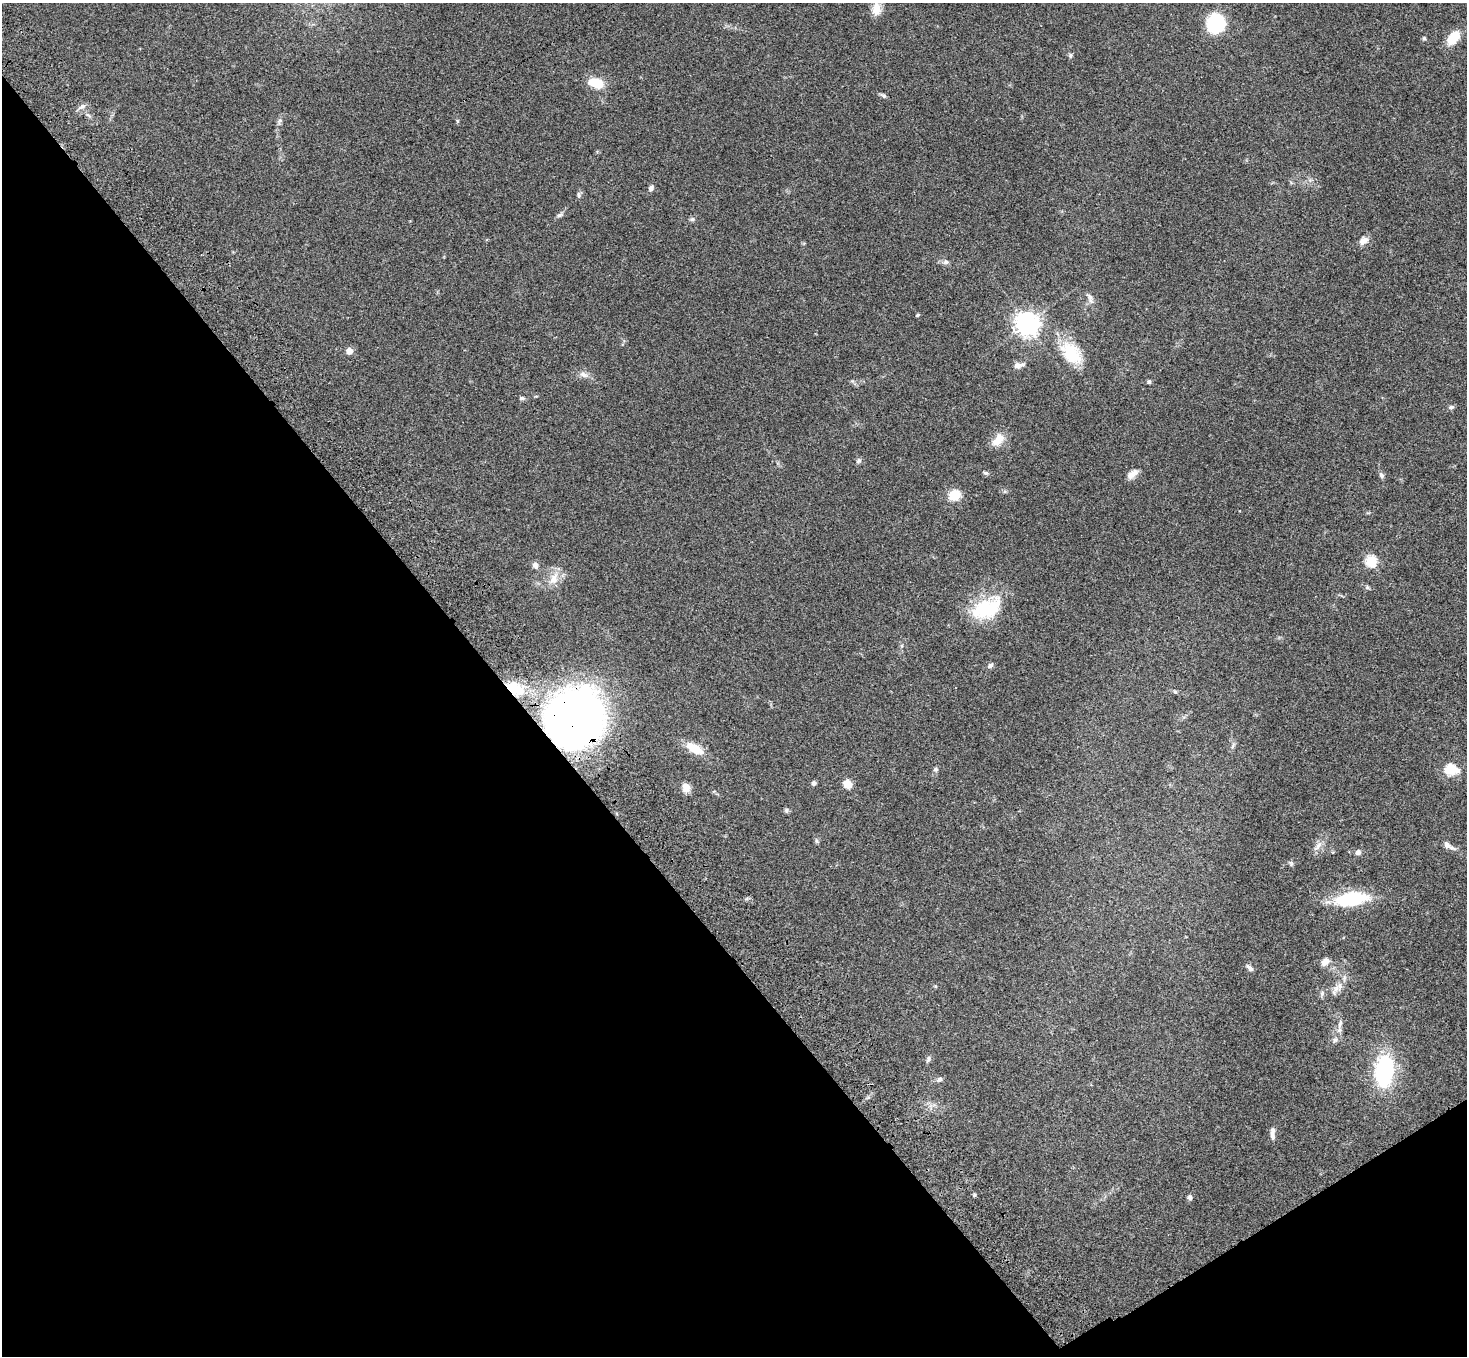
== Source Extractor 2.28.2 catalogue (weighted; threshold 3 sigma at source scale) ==
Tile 14 of 4 x 4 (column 2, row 4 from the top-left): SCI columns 1572-3036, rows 376-1729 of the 6069 x 6028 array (HDU 1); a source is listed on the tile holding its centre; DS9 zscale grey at full resolution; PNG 1469 x 1358 px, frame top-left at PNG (2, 3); no overlay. Shown black and unused: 37% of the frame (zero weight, under 3 of 4 exposures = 6% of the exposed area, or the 3 px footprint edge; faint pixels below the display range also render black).
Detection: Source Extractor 2.28.2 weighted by HDU 2 'WHT'; one run over the whole footprint, this tile lists its part. Background 0.0468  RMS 0.0052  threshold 0.0232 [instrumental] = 3 sigma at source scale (4.5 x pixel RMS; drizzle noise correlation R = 1.50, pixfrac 1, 0.05/0.05 arcsec/px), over >= 5 px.
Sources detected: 72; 2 inside a brighter listed object's ellipse — not listed separately; the other 70 listed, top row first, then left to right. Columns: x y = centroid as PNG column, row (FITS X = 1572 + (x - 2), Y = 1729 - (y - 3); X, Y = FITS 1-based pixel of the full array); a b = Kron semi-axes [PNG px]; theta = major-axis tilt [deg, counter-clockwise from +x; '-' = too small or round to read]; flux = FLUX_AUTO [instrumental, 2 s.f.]
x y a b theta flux
876 9 17 11 88 5.2
1216 23 18 17 - 28
1424 38 5 5 - 0.74
1453 38 16 9 52 11
1070 55 7 5 -78 0.97
596 83 15 9 -16 13
883 95 9 5 -29 1.1
82 106 11 6 36 2
280 121 12 5 71 1.7
457 121 6 4 -90 0.59
651 188 7 5 71 1.8
579 195 9 5 -83 1.1
559 215 10 5 22 1.3
692 219 7 6 - 1
1364 241 12 9 35 3.4
946 262 8 6 34 1.4
1090 297 14 6 -41 2
917 315 5 3 - 0.66
1027 324 8 8 - 430
349 351 5 5 - 6.4
1071 353 34 21 -51 19
1017 365 11 8 -7 2.5
584 375 13 7 -17 2.9
1149 382 5 5 - 0.94
522 398 6 5 - 1.1
1451 407 7 5 22 1.3
998 440 19 11 49 7
858 461 8 6 44 1.2
986 473 7 5 -15 0.97
1132 474 16 8 37 3.7
1381 475 9 5 -64 1.4
1005 491 6 4 44 0.73
954 495 7 7 - 17
1371 561 6 5 - 45
535 565 9 7 -69 1.9
554 578 21 11 67 6.7
1367 587 7 5 -28 0.96
987 608 39 23 26 30
901 646 6 3 71 0.65
990 665 8 5 39 1.4
515 689 24 15 -31 17
1175 691 6 4 -67 0.71
574 719 50 46 54 380
1233 746 10 4 63 1.2
695 748 24 10 -28 9.4
935 769 7 6 - 1
1451 770 7 6 - 32
814 783 6 5 - 1.1
847 784 7 6 - 7.1
686 788 12 10 89 3.6
786 810 7 6 - 0.97
816 841 7 4 -88 0.81
1318 846 19 6 52 3.2
1452 848 12 6 -18 2
1358 852 6 6 - 1.9
1291 863 8 6 -56 1
1351 899 35 13 7 35
1325 962 12 8 38 2.9
1250 968 9 5 -42 1.6
935 986 5 4 - 0.5
1336 989 20 10 66 4.8
1322 993 9 6 80 1.4
1340 1024 17 5 80 2.6
1335 1040 9 7 39 1.8
928 1059 10 6 61 1.3
1384 1071 34 20 84 48
939 1080 9 6 31 1.4
1272 1133 17 5 -90 2.6
974 1195 4 4 - 0.9
1190 1197 6 6 - 1.4
Overlapping masked pixels (flux is a lower limit): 2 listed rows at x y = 515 689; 574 719